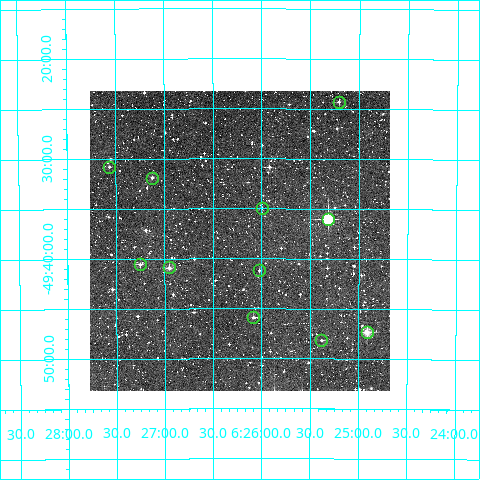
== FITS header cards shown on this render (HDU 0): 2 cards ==
NAXIS1  =                  300
NAXIS2  =                  300

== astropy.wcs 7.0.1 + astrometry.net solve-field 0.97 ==
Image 300 x 300 px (HDU 0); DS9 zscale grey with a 90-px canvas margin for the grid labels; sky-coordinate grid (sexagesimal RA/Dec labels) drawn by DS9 from the SOLVED WCS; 11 Tycho-2 reference stars matched to detected sources circled (green)
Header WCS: RA---TAN/DEC--TAN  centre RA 06:26:13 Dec -49:38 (96.56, -49.64 deg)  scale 6 arcsec/px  FOV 30.0' x 30.0'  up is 0 deg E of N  parity normal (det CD < 0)
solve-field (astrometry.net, Tycho-2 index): VERIFIED the header's WCS against the Tycho-2 star catalogue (verified at 2 index scales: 5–11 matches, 0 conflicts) and refined it, rather than solving blind
Solved WCS: RA---TAN-SIP/DEC--TAN-SIP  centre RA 06:26:14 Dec -49:38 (96.56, -49.64 deg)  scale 6 arcsec/px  FOV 30.0' x 30.0'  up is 0 deg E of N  parity normal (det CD < 0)
The solver's refit moves the header's centre by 1.4 arcsec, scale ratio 0.9998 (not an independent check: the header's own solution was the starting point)
Tycho-2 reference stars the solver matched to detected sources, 11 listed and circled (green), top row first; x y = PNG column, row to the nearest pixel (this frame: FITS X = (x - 90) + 1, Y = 300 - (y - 91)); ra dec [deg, ICRS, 3 dp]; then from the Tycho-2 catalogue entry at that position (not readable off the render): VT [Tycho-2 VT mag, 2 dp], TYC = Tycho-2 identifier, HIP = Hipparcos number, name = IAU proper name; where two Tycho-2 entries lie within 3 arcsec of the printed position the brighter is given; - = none
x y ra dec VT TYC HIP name
339 102 96.302 -49.405 11.82 8111-1196-1 - -
109 167 96.890 -49.513 11.61 8111-1258-1 - -
152 178 96.780 -49.532 11.50 8111-1092-1 - -
262 208 96.500 -49.582 12.28 8111-966-1 - -
328 219 96.329 -49.600 8.48 8111-1017-1 30549 -
140 264 96.813 -49.676 11.78 8111-1021-1 - -
169 267 96.737 -49.681 10.84 8111-1012-1 - -
259 270 96.506 -49.687 12.93 8111-961-1 - -
253 317 96.521 -49.765 11.54 8111-1034-1 - -
367 332 96.228 -49.789 9.84 8111-803-1 - -
321 340 96.345 -49.803 11.64 8111-921-1 - -